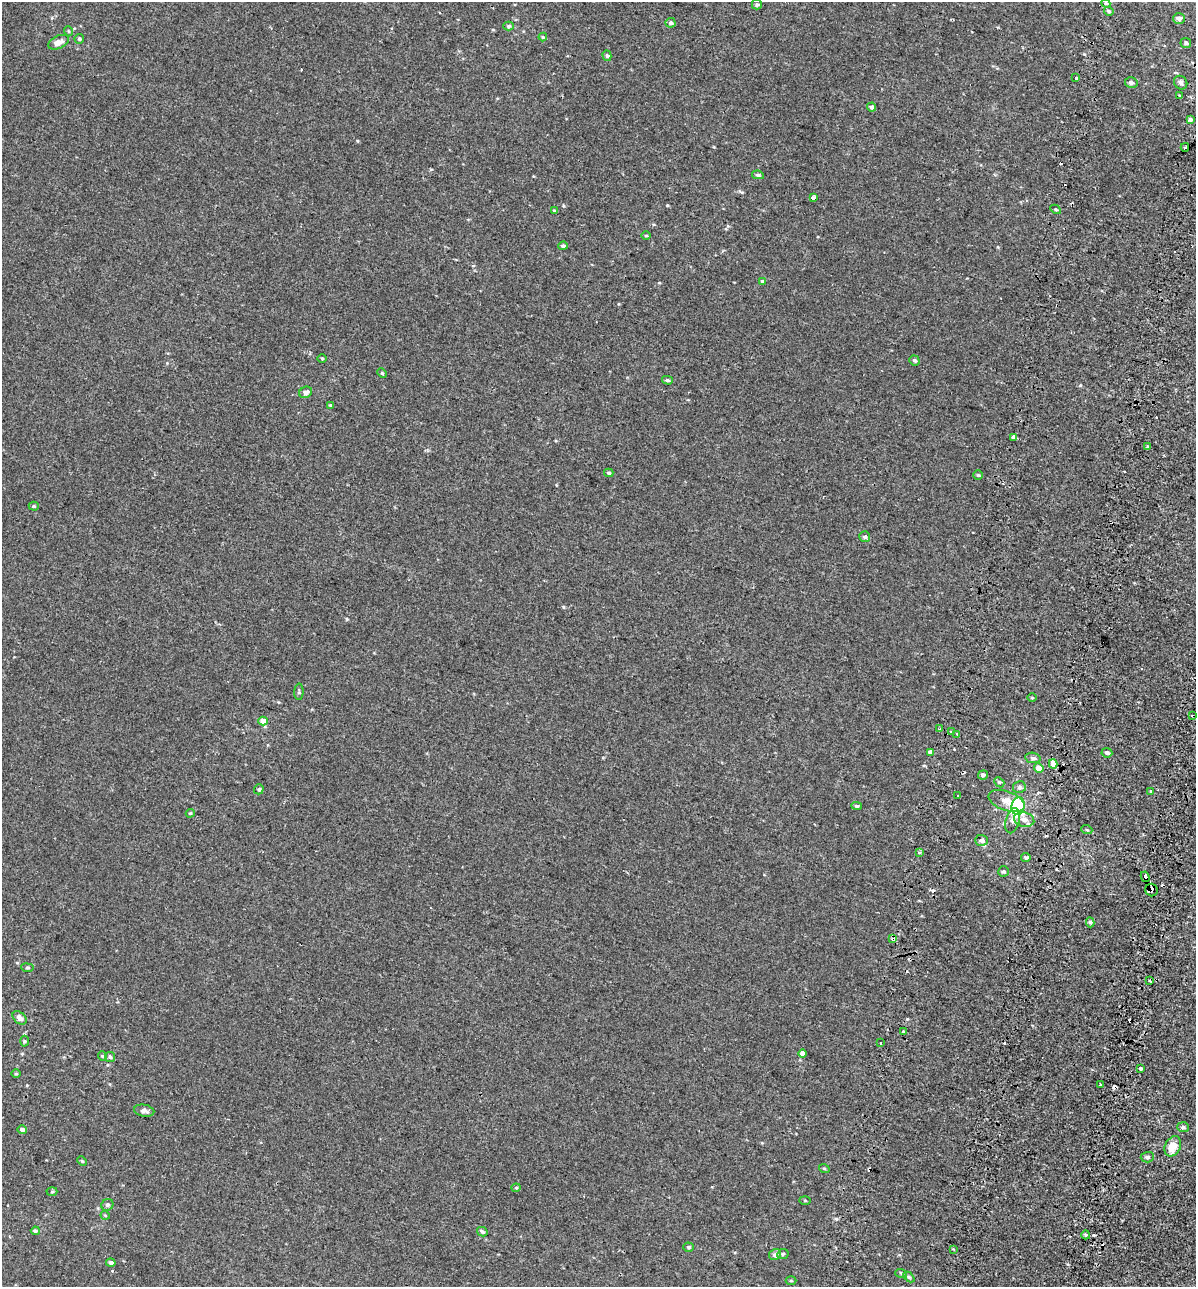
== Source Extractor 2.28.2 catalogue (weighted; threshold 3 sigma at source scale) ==
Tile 10 of 4 x 4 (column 2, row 3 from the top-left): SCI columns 1592-2785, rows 1443-2727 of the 5628 x 5448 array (HDU 1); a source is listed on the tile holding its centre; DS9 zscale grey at full resolution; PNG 1198 x 1289 px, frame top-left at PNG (2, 2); each listed source drawn as its Kron ellipse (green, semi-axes under 4 px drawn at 4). Shown black and unused: <1% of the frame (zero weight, under 2 of 3 exposures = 11% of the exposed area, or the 3 px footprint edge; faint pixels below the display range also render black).
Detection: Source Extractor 2.28.2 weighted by HDU 2 'WHT'; one run over the whole footprint, this tile lists its part. Background 3.74e-04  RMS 0.0032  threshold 0.0146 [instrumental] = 3 sigma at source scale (4.5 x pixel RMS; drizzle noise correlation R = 1.50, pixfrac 1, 0.0396/0.0396 arcsec/px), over >= 5 px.
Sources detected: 123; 17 cosmic-ray / hot-pixel residue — neither listed nor drawn; the other 106 listed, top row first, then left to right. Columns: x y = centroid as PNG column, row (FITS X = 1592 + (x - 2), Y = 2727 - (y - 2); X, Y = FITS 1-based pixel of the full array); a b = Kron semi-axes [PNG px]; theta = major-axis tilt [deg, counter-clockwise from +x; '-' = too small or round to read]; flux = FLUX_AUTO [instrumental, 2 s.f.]
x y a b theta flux
1106 3 5 4 - 0.4
757 5 5 5 - 0.5
1109 11 5 4 - 0.61
1179 19 6 5 - 1.3
671 23 5 5 - 0.65
509 26 5 4 - 0.49
68 31 5 3 - 0.27
543 37 4 4 - 0.32
79 39 5 4 - 0.49
59 42 11 6 25 2
1186 43 5 5 - 0.66
607 56 5 4 - 0.5
1076 78 3 3 - 1.4
1131 83 6 5 - 0.81
1181 83 7 6 - 0.7
1180 96 4 3 - 0.39
872 107 4 4 - 0.98
1190 119 4 4 - 0.82
1185 147 4 3 - 2.1
758 175 6 4 -10 0.62
813 198 3 3 - 4.2
1055 209 5 3 - 0.39
554 211 3 3 - 0.41
646 235 5 3 - 0.29
563 246 5 4 - 0.59
762 281 4 4 - 0.62
322 358 5 3 - 0.29
914 360 5 4 - 0.58
382 373 5 3 - 0.31
667 380 5 4 - 0.5
306 392 6 5 - 1.2
330 405 4 4 - 0.28
1013 437 3 3 - 7.7
1147 447 3 3 - 1
609 473 5 3 - 0.49
978 475 5 4 - 0.38
34 506 5 4 - 0.46
865 537 5 5 - 0.75
299 692 8 4 88 0.52
1032 698 4 3 - 0.26
1193 716 3 3 - 1.3
263 721 4 4 - 2.7
940 729 2 2 - 0.3
951 732 3 3 - 0.87
957 734 3 3 - 0.44
930 752 4 4 - 0.88
1107 753 5 4 - 0.77
1033 758 8 5 -10 0.7
1053 764 4 4 - 2.4
1039 768 5 4 - 2.6
983 775 5 4 - 0.86
999 782 6 4 -42 0.41
1019 787 6 6 - 0.72
259 789 5 4 - 0.59
1151 791 3 3 - 2.3
958 796 3 3 - 1.6
1007 801 19 9 -20 3
856 806 5 4 - 0.53
1018 806 9 6 81 18
190 813 4 3 - 0.34
1024 820 10 7 -16 1.9
1013 821 13 6 74 1.5
1087 830 5 3 - 0.34
981 840 6 5 - 1.2
919 853 4 3 - 0.62
1026 857 4 4 - 0.62
1004 871 5 5 - 0.55
1145 877 5 3 - 12
1151 890 6 6 - 0.95
1090 922 5 4 - 0.42
893 939 3 3 - 1.1
27 968 6 3 -8 0.37
1150 981 3 2 - 0.33
19 1018 8 5 -42 1.3
903 1032 4 3 - 1.4
25 1041 5 3 - 0.31
880 1043 3 3 - 1.1
802 1054 4 4 - 2.2
102 1056 4 4 - 0.36
110 1057 5 5 - 0.48
1140 1069 3 3 - 2.4
16 1074 5 3 - 0.31
1100 1085 3 3 - 1.2
144 1111 10 6 -11 1
1183 1127 6 5 - 0.56
22 1130 5 4 - 0.81
1173 1146 11 7 64 4.2
1147 1157 7 5 3 0.72
82 1161 5 3 - 0.31
824 1168 5 3 - 0.26
516 1188 4 4 - 0.34
52 1192 5 3 - 0.32
805 1200 5 4 - 0.29
107 1205 6 5 - 0.63
105 1215 5 3 - 0.3
35 1231 4 4 - 0.53
482 1232 5 4 - 0.64
1086 1235 4 4 - 0.4
689 1247 5 4 - 0.49
953 1249 3 3 - 0.32
783 1254 6 4 25 0.47
775 1255 6 5 - 1.1
111 1263 5 4 - 0.81
901 1273 6 4 -18 0.39
909 1277 6 4 -44 0.39
791 1281 5 3 - 0.3
Overlapping masked pixels (flux is a lower limit): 4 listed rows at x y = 1193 716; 1145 877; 1151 890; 893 939